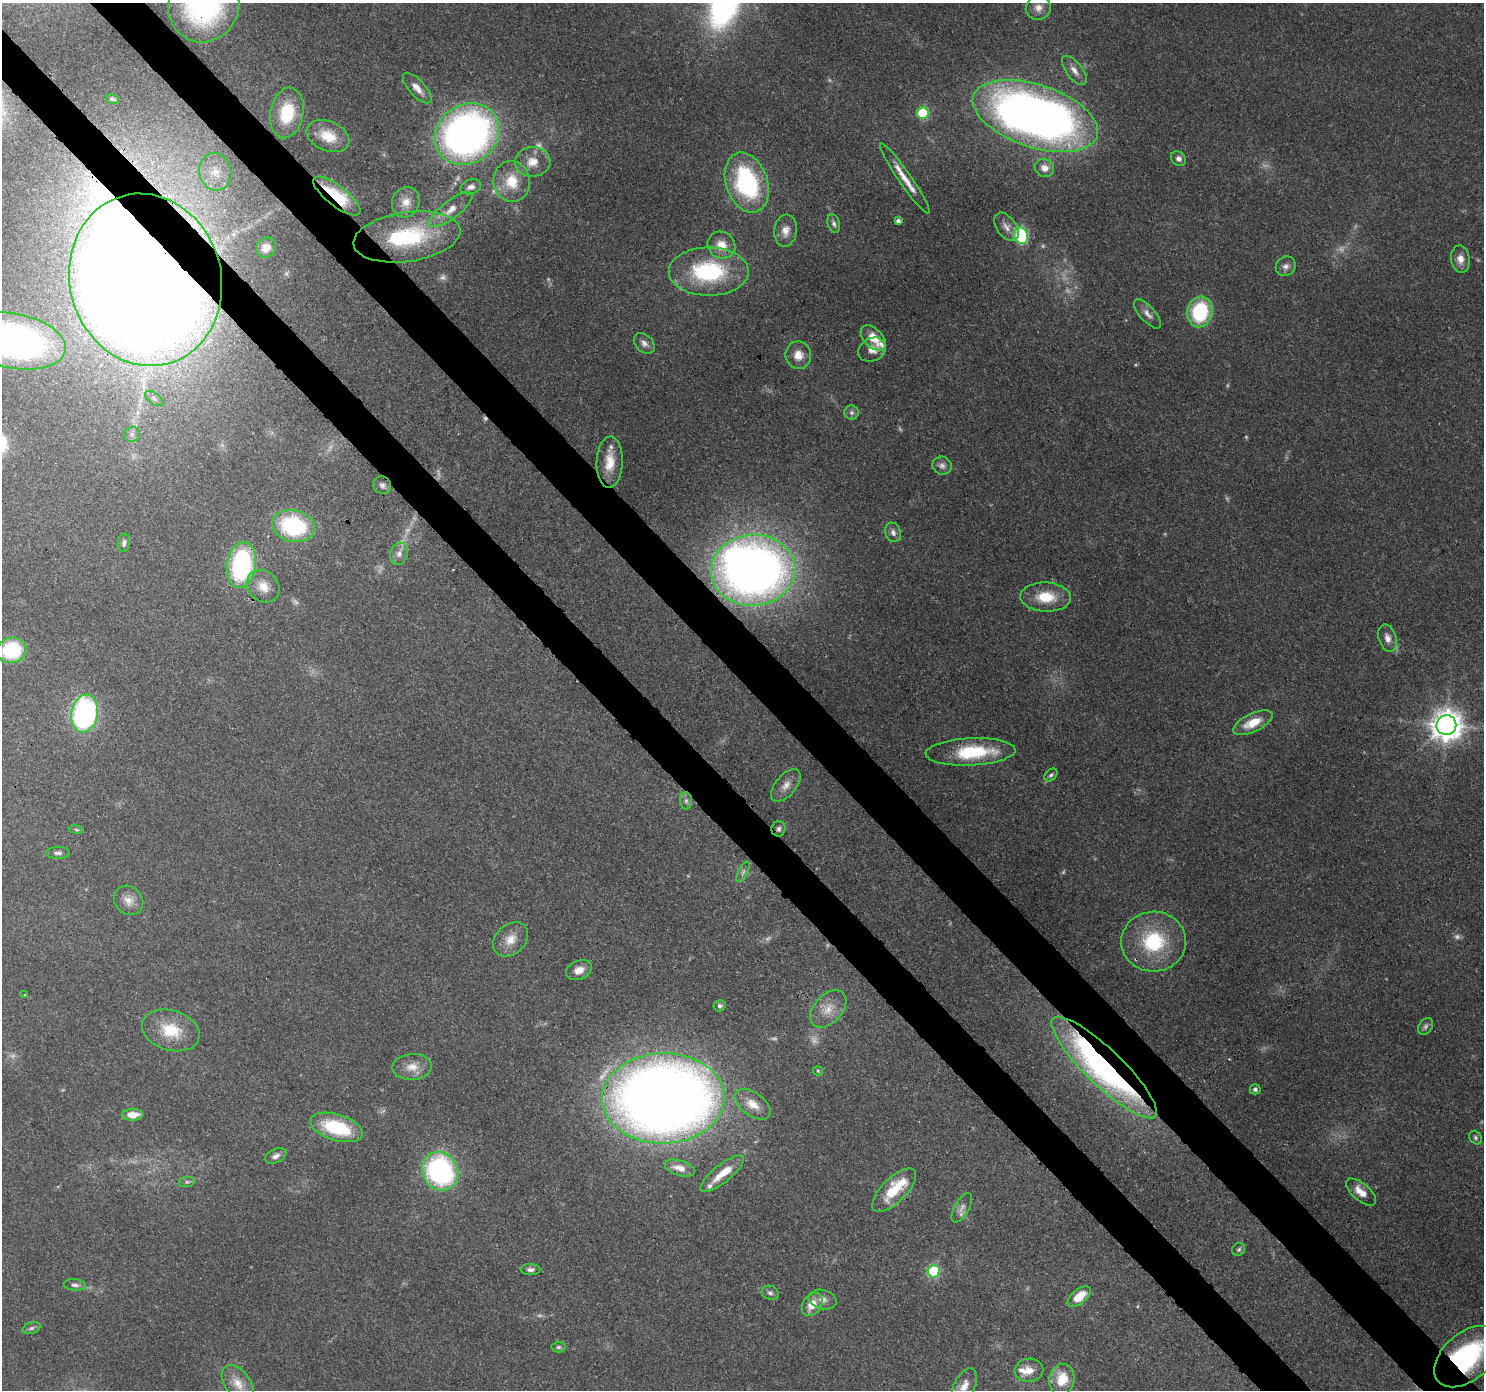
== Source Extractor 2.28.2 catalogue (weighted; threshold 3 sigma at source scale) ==
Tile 11 of 4 x 4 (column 3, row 3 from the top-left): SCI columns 3055-4536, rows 1617-3004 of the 6113 x 6069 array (HDU 1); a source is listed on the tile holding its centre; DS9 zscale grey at full resolution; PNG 1486 x 1392 px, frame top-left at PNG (2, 3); each listed source drawn as its Kron ellipse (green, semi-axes under 4 px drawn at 4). Shown black and unused: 7% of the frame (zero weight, under 3 of 4 exposures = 7% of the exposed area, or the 3 px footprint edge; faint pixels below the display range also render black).
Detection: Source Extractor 2.28.2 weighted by HDU 2 'WHT'; one run over the whole footprint, this tile lists its part. Background 0.13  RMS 0.0047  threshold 0.0213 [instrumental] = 3 sigma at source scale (4.5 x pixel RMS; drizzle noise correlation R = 1.50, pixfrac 1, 0.0396/0.0396 arcsec/px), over >= 5 px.
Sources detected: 142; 24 too faint to see at this stretch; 3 inside a brighter object's white glare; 1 cosmic-ray / hot-pixel residue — neither listed nor drawn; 6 inside a brighter listed object's ellipse — not listed separately; the other 108 listed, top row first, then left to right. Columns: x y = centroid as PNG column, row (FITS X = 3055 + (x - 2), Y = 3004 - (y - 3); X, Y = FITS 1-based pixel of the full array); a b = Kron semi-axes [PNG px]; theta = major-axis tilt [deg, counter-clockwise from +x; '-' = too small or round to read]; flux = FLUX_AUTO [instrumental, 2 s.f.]
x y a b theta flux
204 5 37 35 66 89
1038 8 12 12 - 4
1074 70 17 8 -52 3.8
417 88 19 8 -48 4.2
112 99 7 5 -17 0.79
287 113 25 16 79 23
923 113 6 6 - 41
1035 116 65 31 -18 410
467 134 34 29 35 260
328 136 22 15 -23 11
1178 159 8 6 -36 1.7
533 162 18 14 4 7.5
1044 168 10 9 - 4
215 172 19 16 -74 9.6
905 178 43 6 -55 8.4
512 181 20 18 -83 13
747 183 31 20 -71 67
471 187 10 7 19 2.8
337 196 29 10 -38 22
406 202 16 13 65 6.1
451 210 26 9 37 6.9
898 221 4 4 - 2.1
834 223 10 6 -74 1.6
1006 227 16 9 -54 3.8
785 231 16 11 82 4.6
1021 236 8 7 - 36
407 237 54 24 8 49
721 245 14 13 - 6.8
266 248 10 9 - 4.3
1460 259 14 9 -80 4.3
1286 266 10 9 - 2.5
709 272 40 24 0 50
145 280 87 76 -75 1400
1200 312 15 12 78 38
1147 314 18 7 -48 3.3
873 338 15 9 -46 8.5
14 341 53 27 -11 200
644 343 12 8 -44 2.5
872 350 14 11 28 5
798 355 14 12 -82 6.1
154 398 10 5 -36 1.5
851 413 7 7 - 1.5
132 434 8 7 - 1.7
610 462 25 13 87 10
942 466 10 9 - 2.2
382 485 9 8 - 1.9
293 526 21 16 -12 51
893 532 10 7 -68 2.2
124 543 9 6 83 1.8
399 554 11 9 75 3
241 565 23 14 82 67
753 570 42 35 4 430
263 586 18 15 -46 8.1
1046 597 25 14 -2 14
1387 638 14 8 -73 3.6
12 650 15 13 14 34
85 714 19 13 79 100
1253 723 21 9 25 10
1446 725 10 9 - 770
970 752 45 13 3 31
1051 775 7 5 43 1.1
786 785 19 10 50 4.8
686 801 8 6 -90 1.5
779 829 8 7 - 1.7
76 830 7 3 -10 0.7
58 853 12 6 1 1.7
743 872 11 5 64 1.6
129 900 16 13 -45 5.3
510 939 19 14 44 7.4
1154 942 32 30 3 36
579 970 13 9 23 4.5
25 995 3 3 - 0.82
720 1006 6 5 - 1.3
828 1009 22 14 48 8.1
1426 1026 9 6 57 1.5
171 1030 29 20 -17 17
412 1067 19 13 3 6.4
1104 1067 71 18 -44 190
818 1071 5 4 - 0.6
1255 1089 5 5 - 1.2
663 1098 61 45 1 770
753 1104 20 11 -35 7.7
133 1115 11 5 3 6.6
336 1127 27 13 -17 30
1476 1138 7 6 - 1
276 1156 11 6 24 2.2
680 1168 16 7 -17 4.7
440 1171 20 17 -60 90
722 1174 27 9 39 8.9
187 1182 8 5 7 0.98
894 1190 28 12 45 19
1361 1192 18 8 -41 6
962 1208 16 7 60 3
1239 1249 7 6 - 1
530 1270 10 5 1 1.8
934 1271 6 6 - 39
75 1285 11 5 -6 2
770 1293 8 7 - 1.5
1079 1296 14 7 40 9.3
823 1300 14 9 -16 3.4
812 1305 12 9 54 7.1
31 1328 9 5 18 1.3
558 1347 7 5 2 0.98
1467 1357 38 23 41 68
1029 1370 14 11 4 5.9
1062 1379 16 12 80 12
238 1383 21 12 -53 7.3
964 1386 19 10 63 5.5
Overlapping masked pixels (flux is a lower limit): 12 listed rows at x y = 204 5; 337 196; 709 272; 145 280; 241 565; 753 570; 1446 725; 779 829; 1104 1067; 663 1098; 894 1190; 1467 1357
Isophote crosses this tile's border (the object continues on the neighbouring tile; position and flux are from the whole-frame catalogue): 4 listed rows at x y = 204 5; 14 341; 12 650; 1467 1357